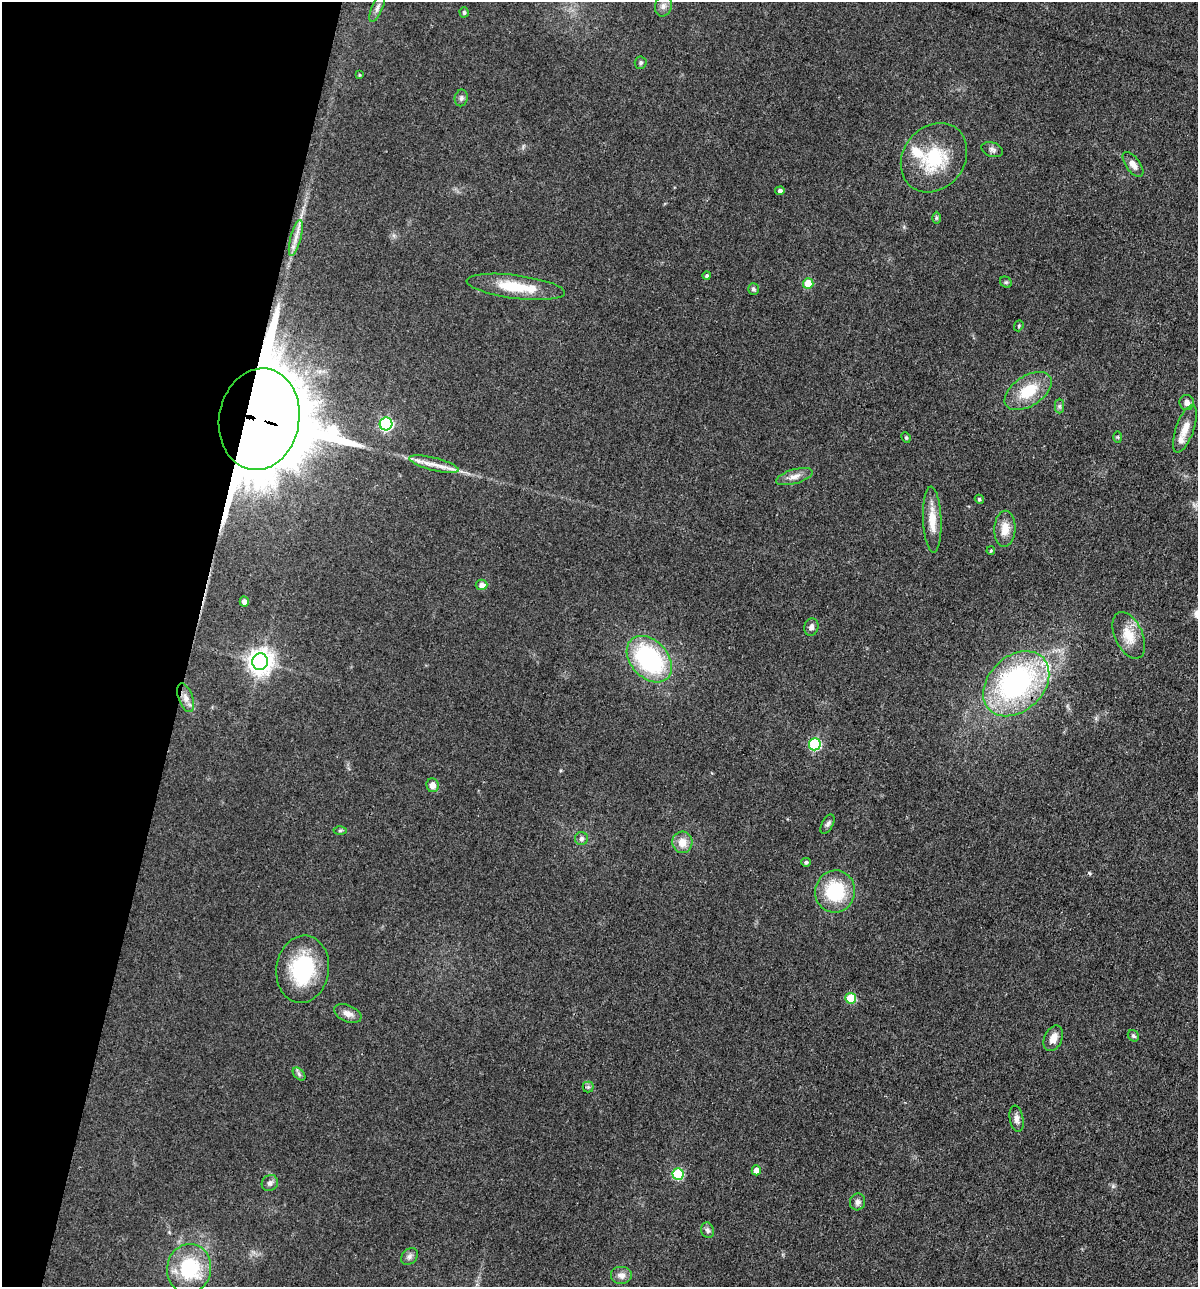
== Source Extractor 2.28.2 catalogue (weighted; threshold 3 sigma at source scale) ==
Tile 9 of 4 x 4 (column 1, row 3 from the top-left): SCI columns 127-1322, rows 1285-2569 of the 5159 x 5138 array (HDU 1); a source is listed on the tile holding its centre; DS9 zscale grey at full resolution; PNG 1200 x 1289 px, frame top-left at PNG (2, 2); each listed source drawn as its Kron ellipse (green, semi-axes under 4 px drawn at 4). Shown black and unused: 16% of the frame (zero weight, under 3 of 4 exposures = <1% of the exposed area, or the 3 px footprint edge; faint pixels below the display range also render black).
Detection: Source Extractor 2.28.2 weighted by HDU 2 'WHT'; one run over the whole footprint, this tile lists its part. Background 0.0814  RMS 0.0065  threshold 0.0291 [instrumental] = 3 sigma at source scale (4.5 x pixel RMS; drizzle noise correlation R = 1.50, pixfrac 1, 0.05/0.05 arcsec/px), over >= 5 px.
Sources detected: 69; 2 inside a brighter object's white glare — neither listed nor drawn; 3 inside a brighter listed object's ellipse — not listed separately; the other 64 listed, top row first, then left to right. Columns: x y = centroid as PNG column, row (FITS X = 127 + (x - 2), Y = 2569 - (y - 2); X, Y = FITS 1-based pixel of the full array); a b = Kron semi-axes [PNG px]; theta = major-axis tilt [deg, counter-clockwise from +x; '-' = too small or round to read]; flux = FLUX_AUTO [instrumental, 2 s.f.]
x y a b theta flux
663 6 10 8 75 3
377 8 15 5 66 2.7
464 12 5 4 - 1.1
641 63 6 6 - 1.3
359 75 4 3 - 0.61
461 98 8 6 79 1.9
992 150 11 7 -20 2.3
934 158 37 30 51 39
1133 164 14 7 -54 4.4
780 191 4 4 - 1.8
936 218 6 4 90 1.2
296 238 18 5 75 4.9
707 276 4 4 - 1.1
1006 282 6 5 - 1.1
808 284 5 5 - 20
516 287 50 11 -7 24
753 289 6 5 - 1.4
1019 326 6 4 70 0.91
1028 391 26 15 33 21
1187 402 7 7 - 3.2
1059 406 7 4 90 1.5
259 419 51 40 80 14000
386 424 6 6 - 93
1185 429 25 9 70 8.3
906 437 5 4 - 0.88
1118 437 6 4 -88 0.76
434 464 25 6 -14 7.7
794 476 19 7 16 4.8
979 499 5 4 - 1.2
932 520 33 9 -87 11
1005 529 18 10 87 8.6
991 551 4 3 - 0.67
481 585 6 5 - 3.4
244 601 5 4 - 3.1
811 627 9 7 74 2.3
1129 635 25 14 -66 14
649 659 26 18 -47 87
260 662 8 8 - 590
1016 684 37 27 44 130
186 698 15 7 -71 4.6
815 744 6 6 - 70
432 785 7 6 - 4.5
827 824 10 5 61 1.8
340 831 6 4 1 0.9
581 839 6 6 - 2
682 842 11 10 - 7.5
806 862 5 4 - 1.3
835 891 21 20 - 38
303 969 34 26 81 48
851 998 5 5 - 24
348 1013 14 8 -23 4.4
1133 1036 6 5 - 1.4
1053 1038 13 9 66 5.7
299 1074 8 4 -47 1.4
588 1087 5 5 - 1.2
1017 1119 13 7 -80 3.3
756 1170 5 4 - 5.1
678 1174 6 5 - 42
270 1183 8 7 - 2.4
858 1202 8 7 - 2.7
708 1230 8 6 -72 1.9
409 1256 9 7 46 2.3
189 1269 25 22 82 43
621 1275 11 9 0 4.2
Overlapping masked pixels (flux is a lower limit): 3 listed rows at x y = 296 238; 259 419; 1016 684